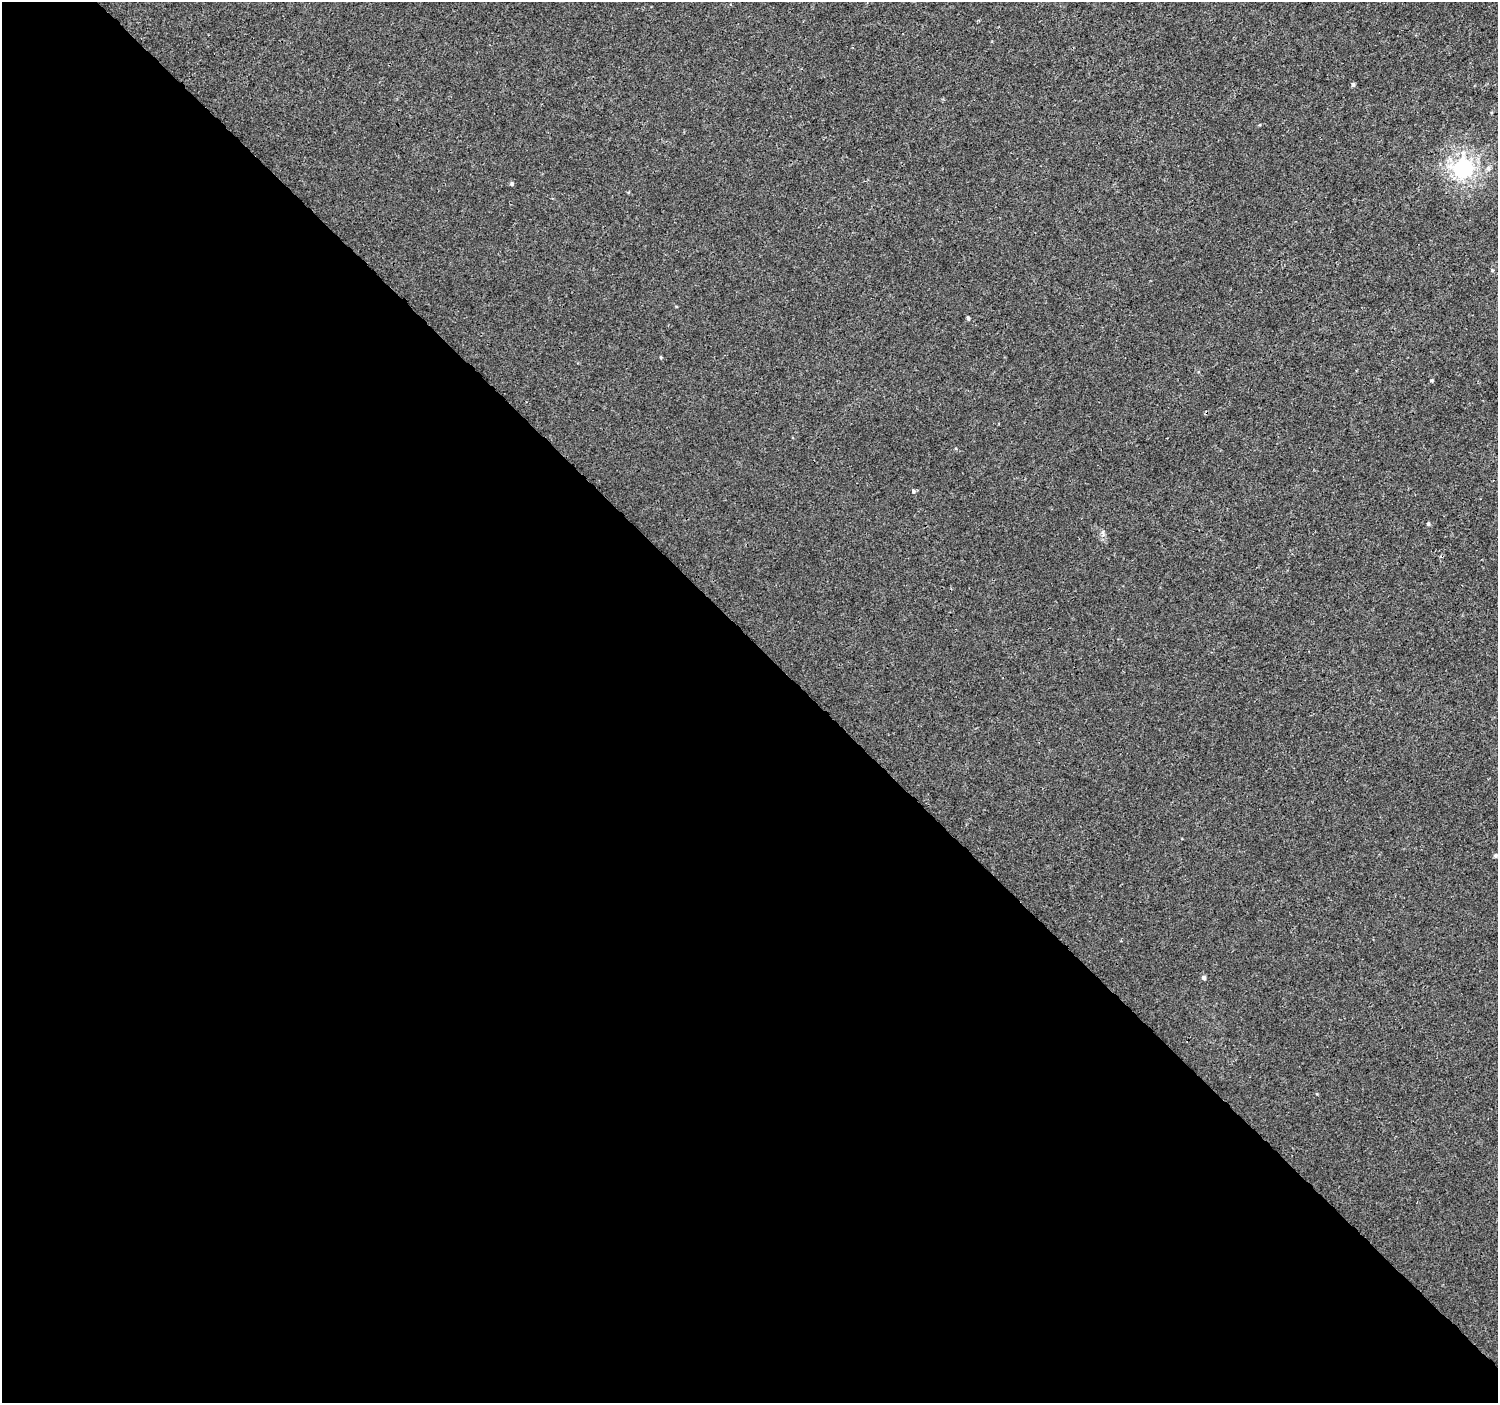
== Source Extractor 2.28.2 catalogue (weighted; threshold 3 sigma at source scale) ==
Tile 9 of 4 x 4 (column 1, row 3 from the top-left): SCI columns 39-1534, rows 1592-2992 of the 6066 x 6047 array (HDU 1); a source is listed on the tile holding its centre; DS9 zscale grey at full resolution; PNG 1500 x 1405 px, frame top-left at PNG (2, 2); no overlay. Shown black and unused: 54% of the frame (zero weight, under 3 of 4 exposures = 4% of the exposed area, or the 3 px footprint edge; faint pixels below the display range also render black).
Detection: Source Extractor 2.28.2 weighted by HDU 2 'WHT'; one run over the whole footprint, this tile lists its part. Background 2.01e-04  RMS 0.0026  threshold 0.0118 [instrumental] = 3 sigma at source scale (4.5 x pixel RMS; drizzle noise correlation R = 1.50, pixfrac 1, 0.0396/0.0396 arcsec/px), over >= 5 px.
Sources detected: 11; all 11 listed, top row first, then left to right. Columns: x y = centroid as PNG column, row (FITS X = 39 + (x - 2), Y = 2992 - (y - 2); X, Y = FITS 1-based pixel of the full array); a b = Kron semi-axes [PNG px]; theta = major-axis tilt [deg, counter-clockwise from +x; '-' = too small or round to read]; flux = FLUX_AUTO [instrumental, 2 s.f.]
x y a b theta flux
1353 84 5 4 - 0.48
1463 168 7 7 - 100
1488 168 8 6 -75 0.75
512 184 5 5 - 0.41
968 318 5 4 - 0.39
1431 380 5 3 - 0.26
913 491 5 4 - 0.44
1428 524 5 4 - 0.32
1103 532 6 4 72 0.48
1496 855 5 5 - 0.4
1204 977 5 5 - 0.62